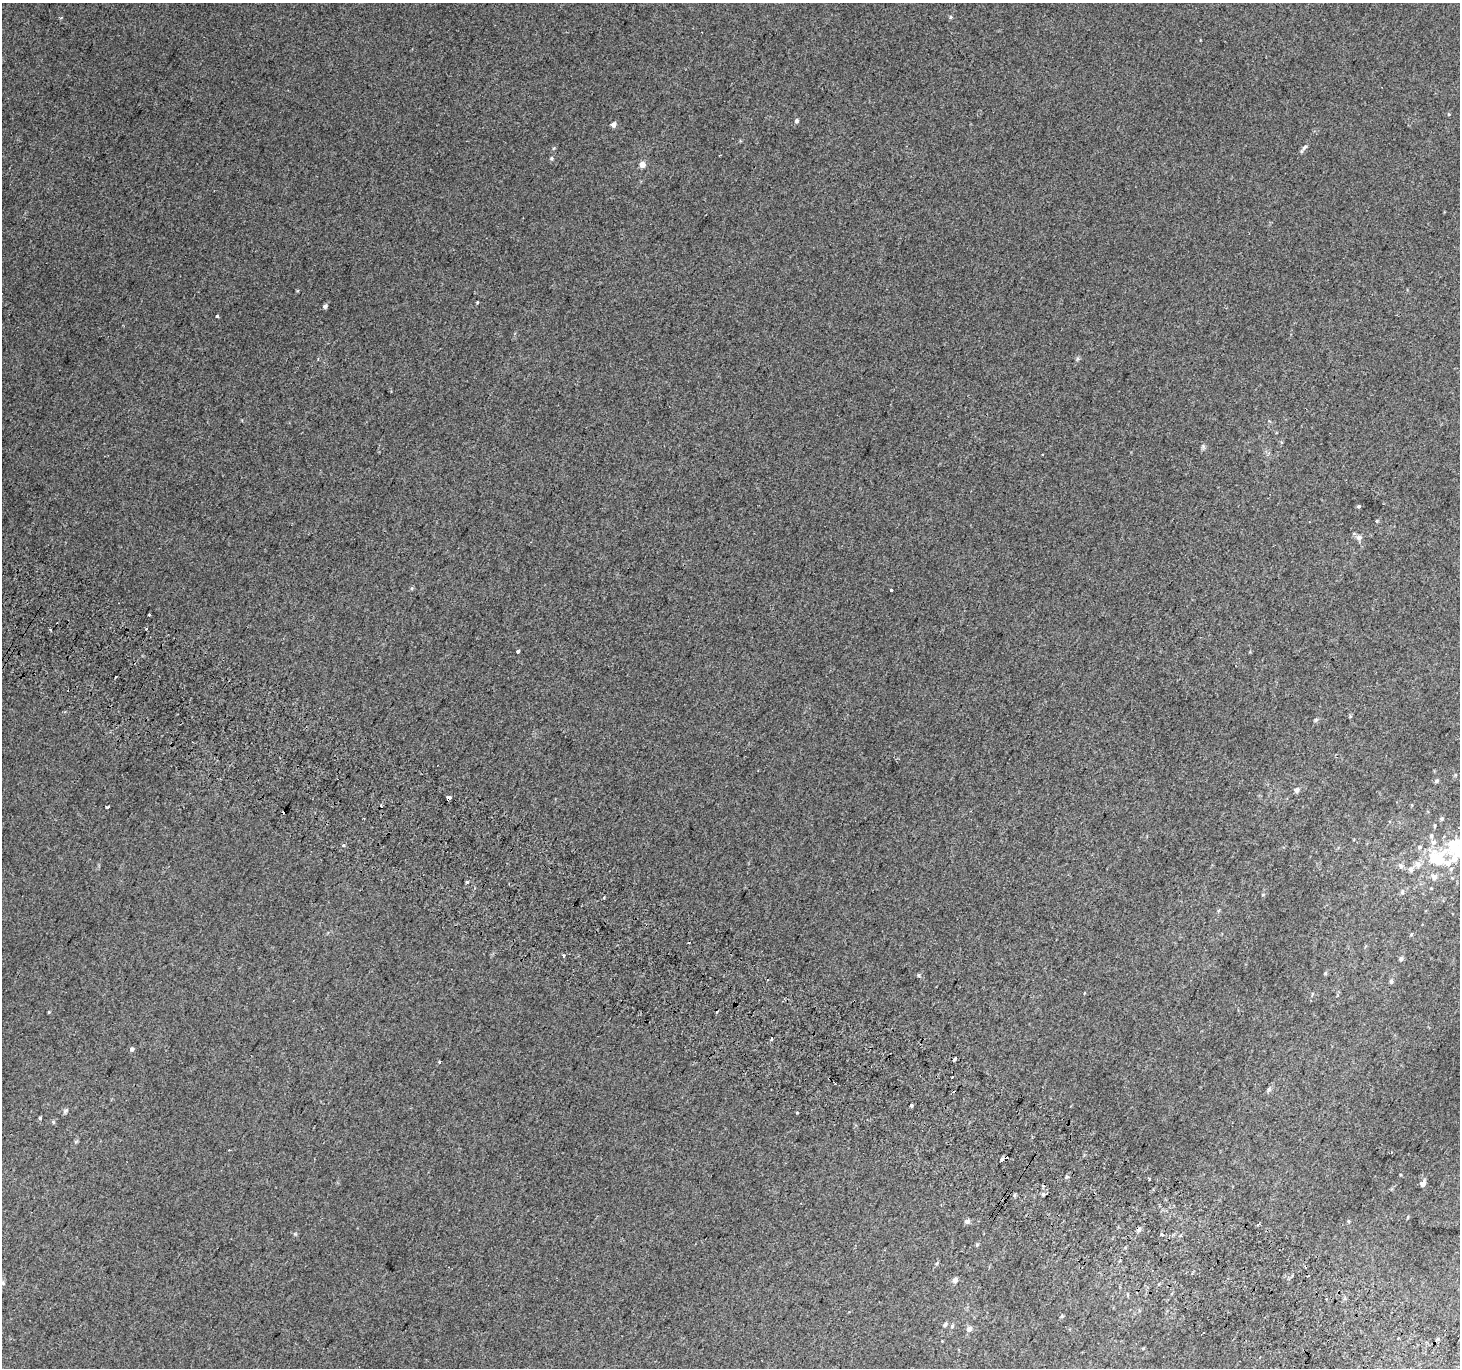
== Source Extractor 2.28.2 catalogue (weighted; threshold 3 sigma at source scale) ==
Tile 6 of 4 x 4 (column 2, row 2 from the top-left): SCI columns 1490-2947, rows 3030-4395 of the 5886 x 5993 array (HDU 1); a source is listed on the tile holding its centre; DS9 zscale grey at full resolution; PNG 1462 x 1370 px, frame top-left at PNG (2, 3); no overlay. Shown black and unused: <1% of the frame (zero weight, under 2 of 3 exposures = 2% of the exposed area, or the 3 px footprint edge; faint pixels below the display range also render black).
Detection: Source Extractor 2.28.2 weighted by HDU 2 'WHT'; one run over the whole footprint, this tile lists its part. Background 0.00674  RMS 0.007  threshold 0.0315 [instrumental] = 3 sigma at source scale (4.5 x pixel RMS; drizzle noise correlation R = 1.50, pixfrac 1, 0.0396/0.0396 arcsec/px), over >= 5 px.
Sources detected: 85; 1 inside a brighter object's white glare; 11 cosmic-ray / hot-pixel residue — not listed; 2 inside a brighter listed object's ellipse — not listed separately; the other 71 listed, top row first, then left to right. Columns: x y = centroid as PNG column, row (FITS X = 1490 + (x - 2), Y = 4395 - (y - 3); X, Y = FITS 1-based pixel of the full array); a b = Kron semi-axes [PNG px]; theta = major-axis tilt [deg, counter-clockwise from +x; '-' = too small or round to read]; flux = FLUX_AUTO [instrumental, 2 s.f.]
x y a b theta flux
951 17 5 4 - 0.9
796 121 5 5 - 1.2
613 124 5 5 - 3.1
1304 147 10 5 45 1.8
551 158 5 5 - 1
642 164 6 6 - 4.3
477 302 4 3 - 0.51
325 306 6 5 - 1.5
218 316 3 3 - 6.6
1203 446 6 5 - 1.3
1358 506 3 3 - 2.7
1377 521 4 4 - 0.67
1359 537 7 7 - 2.5
891 590 3 3 - 1.6
149 615 3 3 - 4.6
146 629 3 3 - 1.4
50 630 3 2 - 1.2
518 651 4 3 - 3.8
115 677 3 2 - 1.2
1316 720 6 5 - 0.99
1436 781 6 5 - 1.3
1296 790 7 6 - 2
449 798 4 4 - 7.6
108 807 3 2 - 0.96
1441 819 7 5 0 1.2
1435 826 5 3 - 0.81
1431 836 7 5 -88 1.5
1433 842 9 6 14 2.5
343 845 4 4 - 1.3
1420 847 7 5 15 1.5
1458 851 28 24 -86 26
1436 858 18 14 29 31
1418 864 10 8 -43 4
1401 866 8 7 - 2.1
1411 869 8 7 - 2.6
1434 877 9 8 - 3.9
467 882 3 3 - 12
1402 892 7 5 78 1.6
604 898 3 3 - 1.7
563 957 3 3 - 2.5
1401 959 5 5 - 1.6
1325 973 6 4 88 0.79
918 975 5 3 - 0.84
768 979 2 2 - 0.9
1391 981 6 5 - 1.4
1084 992 3 3 - 2.2
49 1012 5 3 - 0.55
772 1039 4 3 - 2.6
132 1049 5 5 - 1.7
955 1058 4 3 - 14
1269 1090 7 5 69 1.4
911 1105 3 3 - 1.2
65 1111 7 5 44 1.5
797 1113 3 3 - 1.6
40 1118 4 4 - 0.79
53 1122 6 3 -72 0.77
1002 1159 4 4 - 1.2
1067 1177 5 4 - 1
1423 1183 5 5 - 3.8
1043 1194 5 5 - 1.2
967 1221 6 5 - 2.1
1348 1221 4 4 - 0.69
1162 1234 3 3 - 2.8
977 1245 5 5 - 0.77
937 1263 5 3 - 0.89
955 1280 6 5 - 2.7
3 1283 7 5 -28 1.3
1062 1316 5 4 - 0.77
945 1325 7 4 51 1.3
969 1329 9 7 40 2.3
1398 1338 3 2 - 0.61
Overlapping masked pixels (flux is a lower limit): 1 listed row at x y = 449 798
Isophote crosses this tile's border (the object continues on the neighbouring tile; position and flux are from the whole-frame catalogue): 2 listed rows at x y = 1458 851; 3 1283
Unlisted compact peaks at least as high as the median listed source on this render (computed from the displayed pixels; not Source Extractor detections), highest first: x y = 439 1062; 554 148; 295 1234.